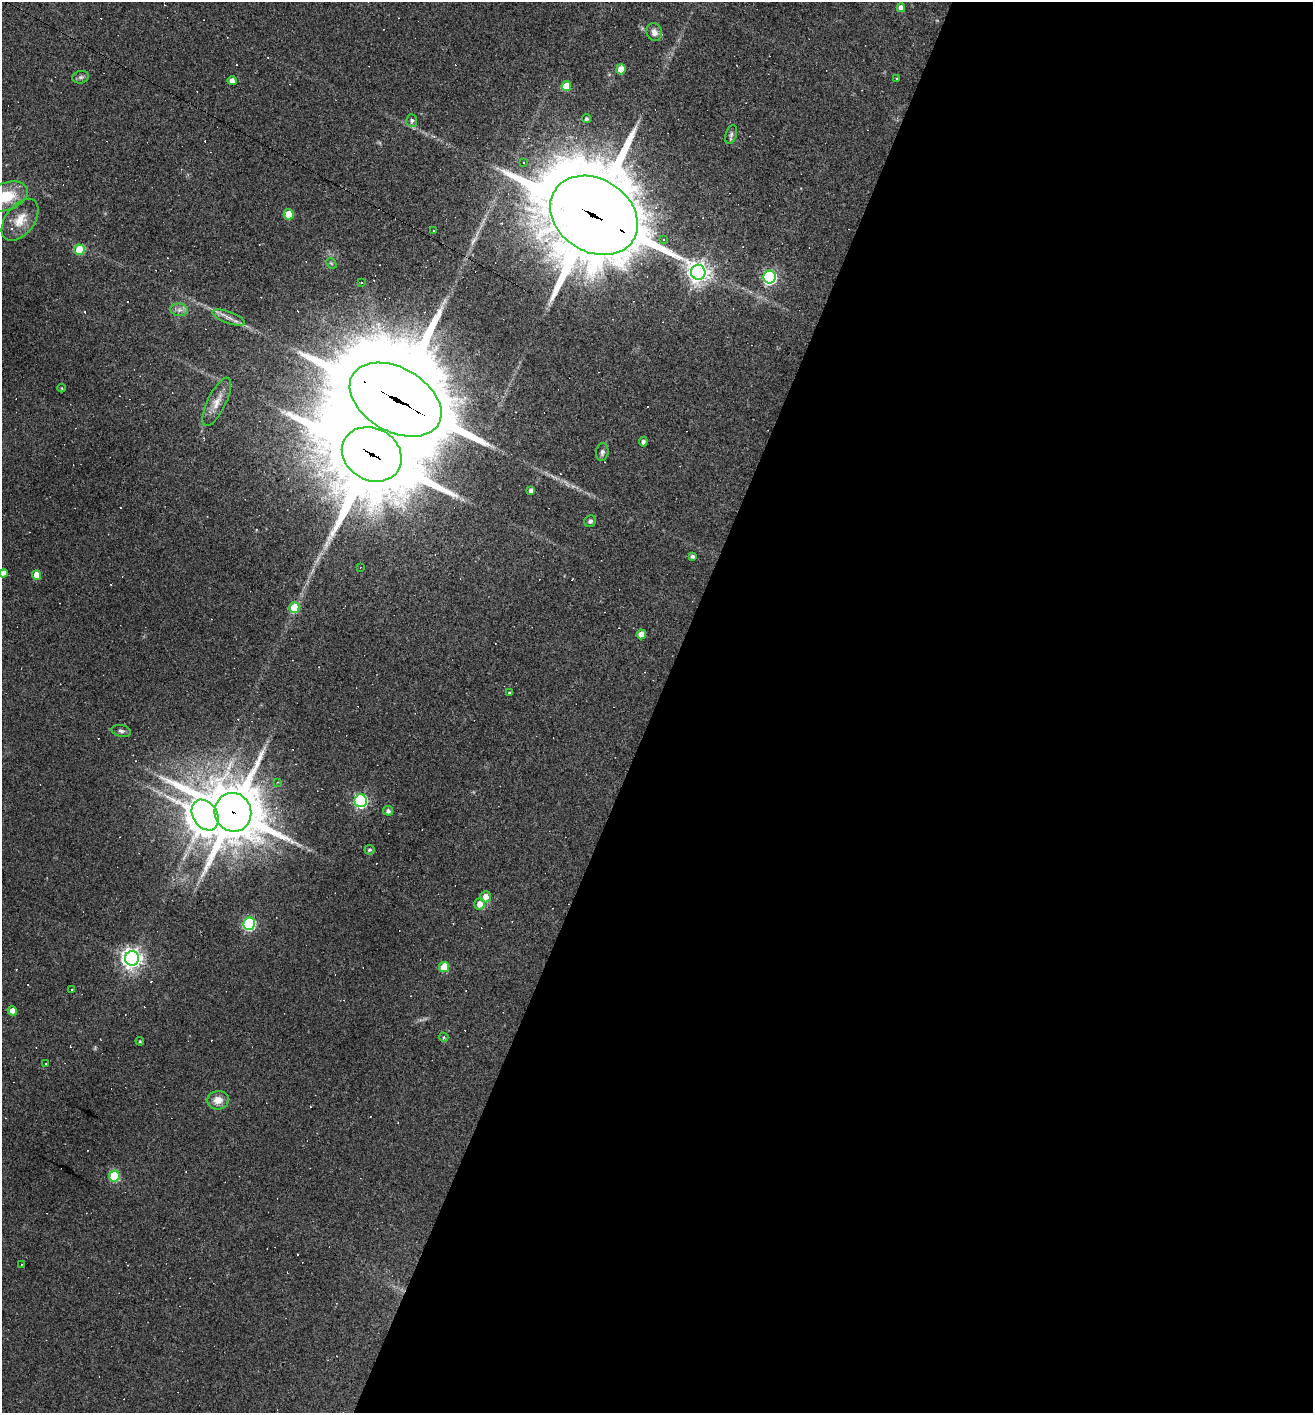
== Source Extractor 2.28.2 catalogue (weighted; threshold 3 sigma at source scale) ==
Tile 12 of 4 x 4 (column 4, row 3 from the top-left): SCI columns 4073-5383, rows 1412-2822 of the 5657 x 5645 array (HDU 1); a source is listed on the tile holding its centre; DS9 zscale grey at full resolution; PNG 1315 x 1415 px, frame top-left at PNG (2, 2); each listed source drawn as its Kron ellipse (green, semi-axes under 4 px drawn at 4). Shown black and unused: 50% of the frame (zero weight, under 2 of 3 exposures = <1% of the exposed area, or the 3 px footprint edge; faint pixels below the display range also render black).
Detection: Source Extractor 2.28.2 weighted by HDU 2 'WHT'; one run over the whole footprint, this tile lists its part. Background 0.062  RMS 0.0075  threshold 0.0338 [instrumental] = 3 sigma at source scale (4.5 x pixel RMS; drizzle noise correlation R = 1.50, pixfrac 1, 0.05/0.05 arcsec/px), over >= 5 px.
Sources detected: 90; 31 cosmic-ray / hot-pixel residue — neither listed nor drawn; the other 59 listed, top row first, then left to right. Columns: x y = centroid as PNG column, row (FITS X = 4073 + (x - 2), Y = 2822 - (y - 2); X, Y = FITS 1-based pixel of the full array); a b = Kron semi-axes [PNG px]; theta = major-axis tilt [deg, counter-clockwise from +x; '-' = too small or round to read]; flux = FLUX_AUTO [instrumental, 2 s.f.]
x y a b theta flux
901 8 4 4 - 5
654 32 9 7 -72 4.5
621 69 5 5 - 12
81 77 8 6 15 1.8
897 79 3 3 - 0.79
232 81 4 4 - 5
566 86 5 5 - 18
586 119 4 4 - 1.6
412 121 6 5 - 2.4
731 134 10 5 74 1.9
523 162 3 3 - 1.3
6 197 23 13 20 27
289 214 5 5 - 18
594 215 46 36 -33 9600
20 220 24 14 53 13
433 230 3 3 - 3.8
664 240 4 3 - 0.59
79 250 5 5 - 28
331 263 6 4 -44 1.1
698 272 7 7 - 500
770 277 6 6 - 160
362 282 3 3 - 18
179 310 9 6 -6 2.9
229 317 17 6 -21 4.8
62 388 4 3 - 0.68
396 400 49 32 -29 17000
217 402 26 9 64 8.6
643 442 4 4 - 2.5
602 452 9 6 83 2.3
372 454 31 26 -29 9000
531 490 4 4 - 2.6
590 521 6 5 - 1.9
692 556 4 4 - 1.9
360 567 3 2 - 0.85
3 573 4 4 - 4.4
37 575 5 4 - 9
294 608 5 5 - 21
641 634 5 4 - 8.1
509 693 4 3 - 0.64
121 731 10 5 -12 2.2
277 782 4 4 - 0.71
361 801 6 6 - 130
388 811 5 5 - 2.2
233 812 19 18 - 4400
205 815 16 12 -57 1500
369 850 5 5 - 1.6
486 897 6 5 - 5.9
480 904 5 5 - 7.4
249 924 6 6 - 100
132 958 7 7 - 460
444 967 5 5 - 20
71 989 3 2 - 0.86
12 1011 5 4 - 6.5
444 1037 5 4 - 0.88
140 1041 4 4 - 0.91
46 1064 2 2 - 0.59
218 1100 11 9 8 7.4
114 1176 5 5 - 50
21 1264 2 2 - 0.63
Overlapping masked pixels (flux is a lower limit): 4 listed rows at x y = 594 215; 396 400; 372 454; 233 812
Isophote crosses this tile's border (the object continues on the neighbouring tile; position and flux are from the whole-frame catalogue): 2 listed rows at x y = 6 197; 3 573